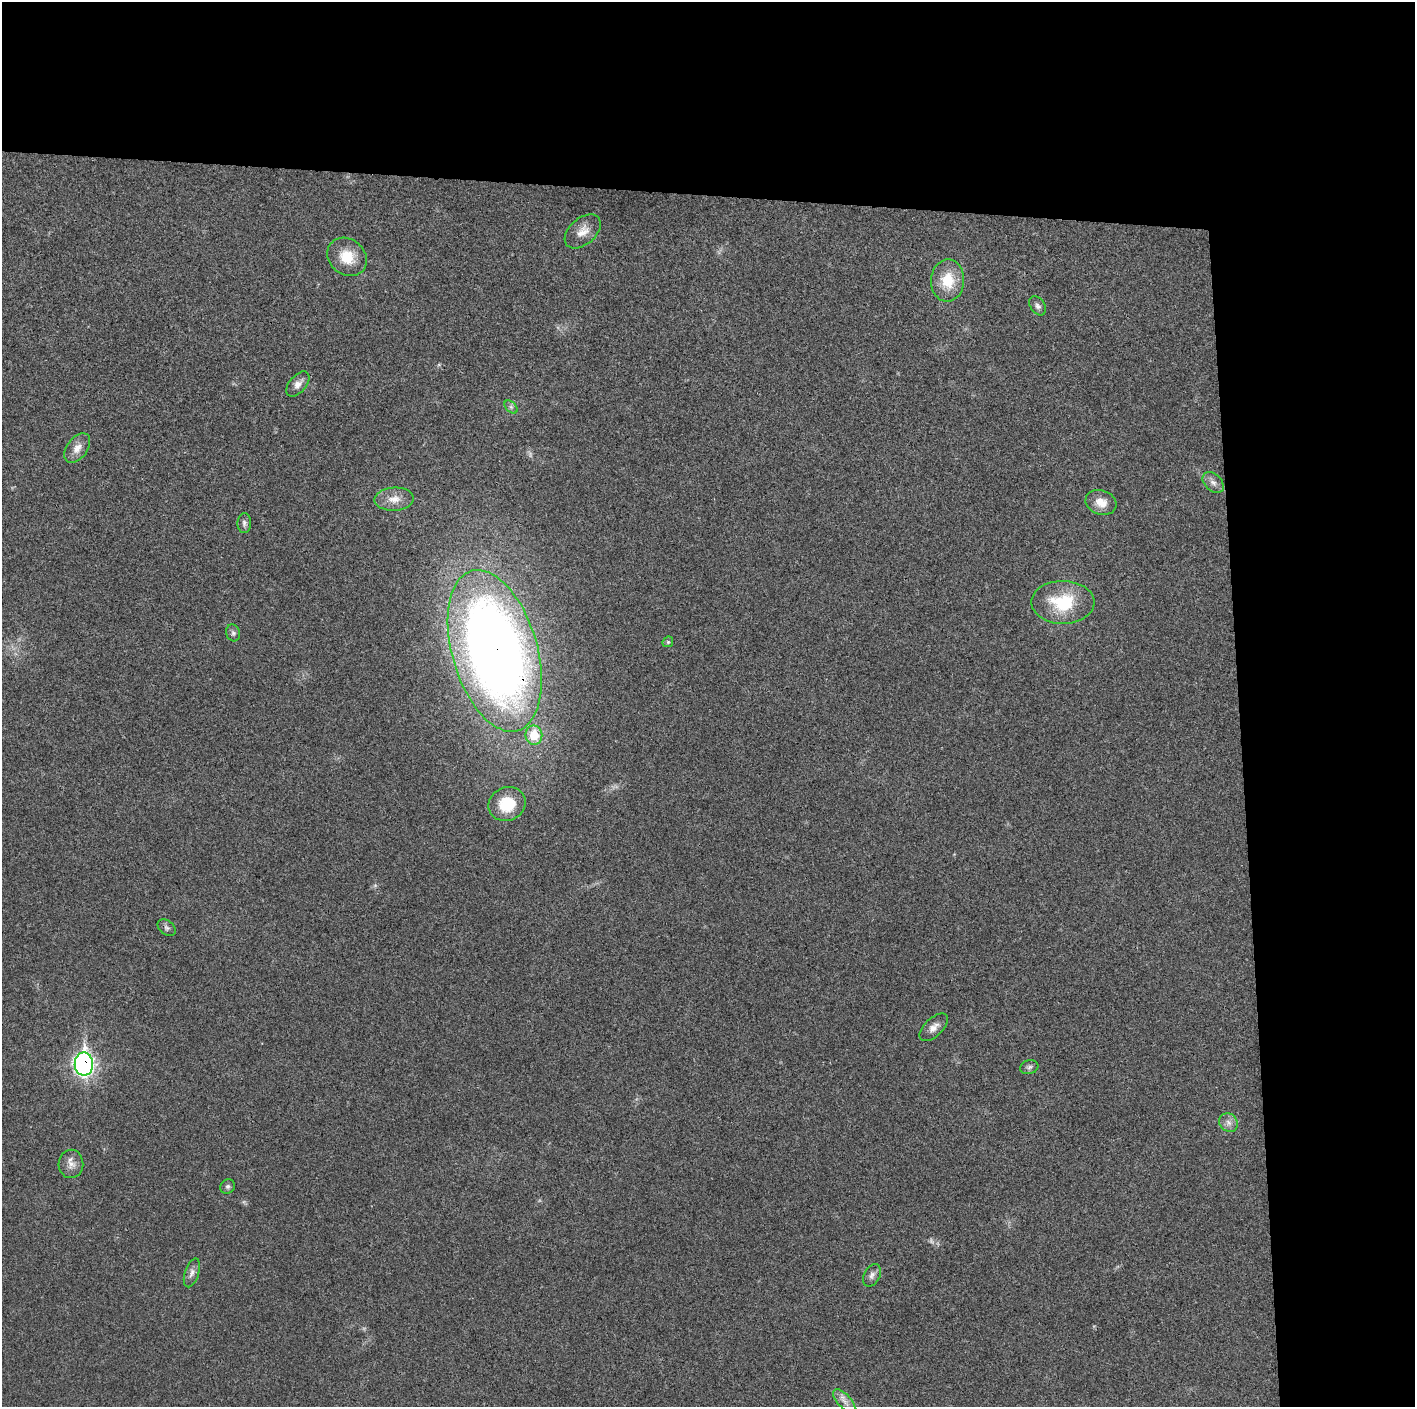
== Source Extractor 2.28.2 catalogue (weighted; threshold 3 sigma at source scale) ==
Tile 3 of 3 x 3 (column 3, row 1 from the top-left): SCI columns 2828-4240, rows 2817-4221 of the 4242 x 4223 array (HDU 1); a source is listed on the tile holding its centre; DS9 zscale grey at full resolution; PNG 1417 x 1409 px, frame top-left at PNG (2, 2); each listed source drawn as its Kron ellipse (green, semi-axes under 4 px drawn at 4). Shown black and unused: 24% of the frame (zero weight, under 3 of 4 exposures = <1% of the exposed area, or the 3 px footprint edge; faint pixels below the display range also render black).
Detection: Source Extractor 2.28.2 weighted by HDU 2 'WHT'; one run over the whole footprint, this tile lists its part. Background 0.0193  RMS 0.0039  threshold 0.0174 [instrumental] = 3 sigma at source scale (4.5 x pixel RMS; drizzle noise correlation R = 1.50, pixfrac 1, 0.05/0.05 arcsec/px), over >= 5 px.
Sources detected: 29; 2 too faint to see at this stretch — neither listed nor drawn; the other 27 listed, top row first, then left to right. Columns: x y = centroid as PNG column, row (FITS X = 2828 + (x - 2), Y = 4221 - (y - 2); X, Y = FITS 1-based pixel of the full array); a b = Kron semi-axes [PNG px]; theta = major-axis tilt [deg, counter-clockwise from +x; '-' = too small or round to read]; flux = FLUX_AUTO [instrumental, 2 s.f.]
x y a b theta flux
583 231 21 13 41 4.8
347 257 21 17 -39 9.1
948 280 21 16 87 11
1038 306 10 7 -57 1.3
298 384 15 8 49 2.5
511 407 8 5 -45 1
77 448 17 10 53 3.7
1213 483 12 8 -44 2.2
394 499 20 11 4 4.7
1101 502 16 12 -19 4.7
244 523 10 7 88 1.2
1063 602 31 21 -1 20
233 633 8 6 -73 1.1
668 642 6 5 - 0.55
495 651 83 42 -74 420
534 735 10 8 -80 9.7
507 804 19 16 25 13
167 928 10 7 -39 1.1
934 1027 18 9 44 3
84 1064 11 9 -89 150
1029 1067 9 7 18 1.2
1228 1123 10 8 -46 2.3
71 1164 14 12 87 3.2
228 1186 8 7 - 0.97
192 1273 15 7 72 1.9
872 1275 12 8 62 1.7
844 1401 14 6 -47 2.5
Overlapping masked pixels (flux is a lower limit): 2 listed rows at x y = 495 651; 84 1064